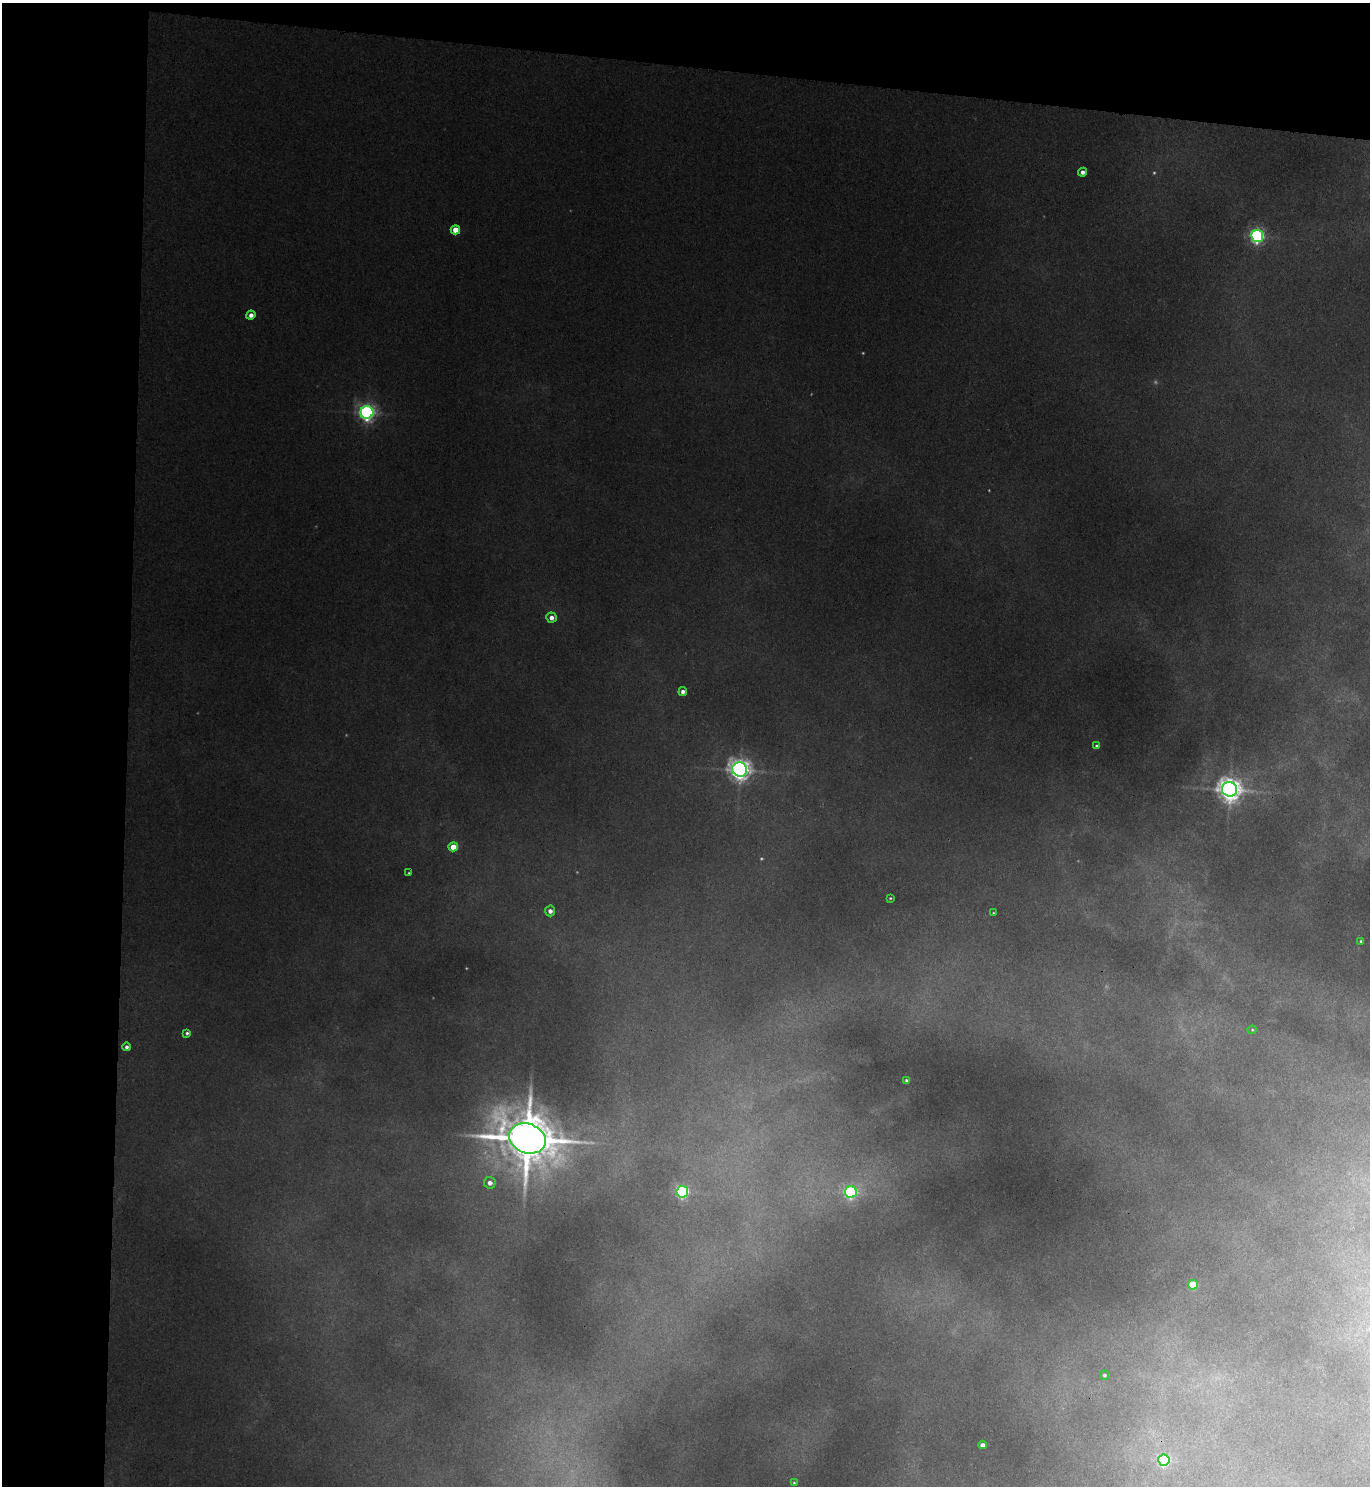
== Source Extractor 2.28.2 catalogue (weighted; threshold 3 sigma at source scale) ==
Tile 1 of 3 x 3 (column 1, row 1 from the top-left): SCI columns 171-1538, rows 2979-4462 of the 4546 x 4474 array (HDU 1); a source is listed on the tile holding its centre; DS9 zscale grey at full resolution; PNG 1372 x 1488 px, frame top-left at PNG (2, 3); each listed source drawn as its Kron ellipse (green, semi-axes under 4 px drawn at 4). Shown black and unused: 13% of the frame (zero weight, under 3 of 4 exposures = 6% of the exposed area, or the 3 px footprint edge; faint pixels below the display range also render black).
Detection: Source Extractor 2.28.2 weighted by HDU 2 'WHT'; one run over the whole footprint, this tile lists its part. Background 0.178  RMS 0.0099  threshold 0.0446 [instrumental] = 3 sigma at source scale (4.5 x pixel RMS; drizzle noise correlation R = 1.50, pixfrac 1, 0.05/0.05 arcsec/px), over >= 5 px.
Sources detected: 33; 4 too faint to see at this stretch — neither listed nor drawn; the other 29 listed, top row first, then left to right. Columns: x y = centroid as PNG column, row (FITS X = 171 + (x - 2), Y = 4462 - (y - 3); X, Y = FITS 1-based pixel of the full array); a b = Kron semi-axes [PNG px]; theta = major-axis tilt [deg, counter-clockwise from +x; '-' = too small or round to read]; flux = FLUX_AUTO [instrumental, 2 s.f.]
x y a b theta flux
1083 172 4 4 - 4.7
455 230 5 4 - 15
1257 236 6 6 - 240
251 315 4 4 - 6.1
367 412 6 6 - 390
551 618 5 5 - 6
683 691 4 4 - 4.3
1097 746 4 3 - 2.6
740 770 7 7 - 710
1230 789 7 7 - 950
453 847 5 4 - 15
409 873 3 3 - 1
890 898 3 3 - 1
550 911 5 5 - 5.5
993 913 3 2 - 0.85
1361 941 4 4 - 1.4
1252 1030 4 4 - 1
187 1033 4 4 - 2.1
126 1047 4 4 - 3.1
906 1080 3 3 - 2.1
527 1138 19 14 -19 5300
490 1183 6 6 - 6.1
682 1192 6 5 - 180
851 1192 6 6 - 170
1193 1285 5 5 - 37
1104 1375 4 4 - 1.9
983 1445 4 4 - 8.1
1164 1460 6 5 - 140
794 1483 4 3 - 1.1